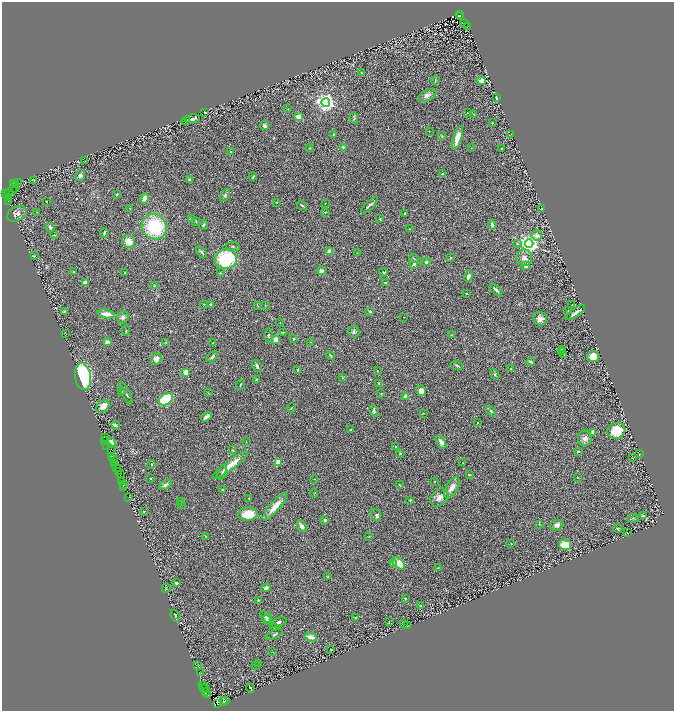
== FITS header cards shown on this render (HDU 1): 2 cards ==
NAXIS1  =                 1344
NAXIS2  =                 1418

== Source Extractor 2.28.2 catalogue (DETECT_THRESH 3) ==
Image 1344 x 1418 px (HDU 1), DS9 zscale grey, zoomed out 1/2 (1 PNG px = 2 x 2 image px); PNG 676 x 713 px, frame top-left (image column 1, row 1418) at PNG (2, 2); each listed source drawn as its Kron ellipse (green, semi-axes under 4 px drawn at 4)
Background 0.113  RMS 0.018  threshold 0.0544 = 3 sigma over >= 5 px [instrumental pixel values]
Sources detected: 296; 40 cannot appear on this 1/2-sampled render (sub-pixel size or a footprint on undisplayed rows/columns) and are neither listed nor drawn; the other 256 listed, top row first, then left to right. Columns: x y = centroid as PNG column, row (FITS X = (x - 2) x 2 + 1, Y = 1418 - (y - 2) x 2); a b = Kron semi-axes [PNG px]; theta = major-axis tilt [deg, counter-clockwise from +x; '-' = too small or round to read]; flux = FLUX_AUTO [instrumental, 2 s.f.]
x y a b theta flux
460 14 2 1 - 1.4
460 17 3 1 - 2.1
464 24 2 1 - 1.5
468 27 3 1 - 1.3
362 73 3 2 - 3.1
435 80 4 2 - 2.4
481 81 5 4 - 19
427 95 10 5 26 15
497 97 2 2 - 14
326 103 4 4 - 1900
288 109 3 2 - 1.1
205 112 3 1 - 2.2
467 113 3 2 - 1.1
474 114 3 2 - 1.5
298 117 3 2 - 83
354 118 6 3 -84 3.6
192 119 7 4 8 8.7
186 121 4 4 - 3
492 123 4 2 - 1.9
265 126 4 4 - 9.4
429 131 2 1 - 1.2
511 134 2 2 - 1.5
333 135 3 2 - 3.4
442 136 3 3 - 2.8
457 138 12 4 73 48
343 147 4 3 - 4.3
310 148 4 2 - 2.4
471 148 3 2 - 1.1
501 148 3 2 - 2.3
230 151 2 2 - 2.1
85 161 2 1 - 0.89
442 174 3 3 - 4.8
80 175 6 4 72 12
253 177 4 2 - 3.3
34 180 4 2 - 2.8
190 180 3 3 - 7.4
18 183 3 2 - 19
13 184 2 2 - 14
16 184 3 1 - 0.62
14 188 3 2 - 2.9
12 191 2 1 - 3.7
9 193 3 1 - 8.5
6 194 3 2 - 69
117 194 3 2 - 3.5
225 195 7 4 60 7.4
8 198 2 1 - 1.5
144 198 5 4 - 22
9 201 3 2 - 3.7
46 201 3 2 - 1.5
276 202 3 2 - 1.9
325 204 2 1 - 1
302 205 5 2 - 5.9
369 205 11 2 43 7
130 208 3 2 - 1.6
542 209 3 2 - 2
37 212 3 2 - 1.5
325 212 4 3 - 2.8
404 213 3 2 - 2.1
17 214 11 6 26 17
192 219 3 2 - 10
380 219 3 2 - 3.5
196 221 4 2 - 2
492 224 5 3 - 9.9
203 225 5 3 - 3.9
50 227 4 3 - 8.6
154 227 13 12 - 220
409 229 3 2 - 1.4
104 233 5 3 - 5.1
54 235 3 3 - 2.6
537 235 5 5 - 14
129 241 7 6 - 34
529 243 4 4 - 2100
517 244 4 3 - 4.1
233 247 7 3 -4 3.8
330 251 4 3 - 21
201 252 7 2 -50 5.7
357 253 2 1 - 0.91
34 256 3 2 - 2.9
450 258 2 2 - 5.3
524 258 8 7 - 21
226 259 11 10 - 220
414 259 5 2 - 2.2
426 262 5 4 - 5.7
414 264 3 3 - 6.2
526 266 2 2 - 49
321 271 5 3 - 11
74 272 2 2 - 11
383 272 4 3 - 4
125 273 3 2 - 3.2
220 273 3 2 - 2.3
468 276 6 3 75 9.6
85 282 2 2 - 41
386 282 3 2 - 2.8
154 286 4 3 - 3.5
496 290 7 3 -41 10
466 294 2 2 - 2.1
204 304 3 2 - 1.6
211 304 3 3 - 3.6
265 305 3 2 - 1.4
572 305 3 2 - 1.6
258 306 3 2 - 1.5
64 311 3 3 - 2.7
370 311 3 2 - 5.6
568 311 3 2 - 1.8
575 313 11 3 34 15
106 314 9 4 -9 26
123 317 6 5 - 11
404 317 2 1 - 0.86
540 319 7 7 - 19
280 323 2 1 - 0.95
126 331 5 2 - 2.7
283 332 3 2 - 1.8
354 332 6 5 - 8
66 334 2 1 - 0.82
268 335 7 3 -90 5
452 335 2 2 - 1.7
294 339 2 2 - 5.2
276 340 2 2 - 65
107 342 4 3 - 16
166 342 4 2 - 2.6
213 342 3 1 - 1.4
310 342 3 2 - 2.1
562 350 2 1 - 0.15
562 351 2 2 - 2.2
564 354 2 1 - 0.9
330 355 4 2 - 2.4
212 357 7 3 47 7.8
593 357 6 5 - 43
156 359 6 5 - 19
531 362 4 2 - 5.8
457 365 6 2 -20 4.1
257 366 6 3 -64 11
511 369 3 3 - 2.3
297 370 4 2 - 2.8
377 371 2 2 - 1.1
186 372 4 3 - 23
495 374 6 3 -65 4.3
83 377 13 8 -82 370
342 378 3 3 - 2.6
256 379 4 2 - 4.9
379 383 3 3 - 3.9
240 385 5 2 - 3.1
122 391 3 2 - 2.1
421 391 5 5 - 18
126 393 12 2 -63 6.5
208 393 3 2 - 1.4
381 394 2 2 - 1.9
405 397 3 3 - 22
166 399 8 5 33 150
103 406 7 5 39 36
291 408 4 2 - 2.5
374 411 6 4 -68 6.7
491 411 6 3 -48 4.5
423 413 2 2 - 1.4
206 417 6 3 34 12
477 423 2 2 - 6
116 425 4 4 - 5.3
351 430 2 2 - 2.8
616 431 9 8 - 86
593 432 4 3 - 6.9
105 437 2 1 - 0.55
585 438 7 7 - 16
105 440 2 1 - 2.7
246 442 3 2 - 1.5
441 442 7 4 -58 14
111 443 5 3 - 21
107 445 3 2 - 8.1
396 446 4 3 - 2.5
111 449 2 1 - 3.5
232 450 3 3 - 2.9
578 451 3 2 - 2.4
400 453 3 2 - 4
639 454 2 2 - 1.7
111 456 2 1 - 0.57
633 458 2 1 - 0.72
114 459 2 1 - 0.58
278 462 2 2 - 86
463 463 4 2 - 1.5
114 464 2 2 - 10
151 464 4 2 - 2.7
230 465 22 4 37 44
116 468 3 2 - 38
118 471 3 2 - 42
222 472 8 4 72 8.2
120 475 3 1 - 8
469 475 3 2 - 2.3
577 478 2 2 - 1.1
150 479 2 2 - 3.3
315 479 2 1 - 0.89
121 480 2 1 - 54
434 482 3 2 - 1.8
123 485 3 2 - 62
165 485 7 4 29 7.7
399 485 3 2 - 2.4
124 488 2 1 - 23
452 488 11 5 59 30
223 489 4 2 - 2.1
314 493 4 2 - 1.8
128 497 3 1 - 5.5
439 498 10 7 44 23
249 499 2 2 - 3.3
410 500 4 3 - 3.5
180 501 2 1 - 0.86
181 504 3 2 - 1
275 507 17 5 48 41
144 511 2 2 - 1.9
248 514 9 6 1 56
376 515 6 5 - 7
643 516 4 3 - 4.9
633 518 6 3 7 3.8
325 520 3 3 - 6.3
539 524 4 2 - 2
557 525 7 5 18 11
301 526 6 4 -65 14
618 529 5 3 - 3.3
627 533 3 1 - 2.2
206 536 2 2 - 1.2
368 537 3 2 - 1.6
511 544 2 2 - 1.4
565 545 6 5 - 57
399 563 8 4 -44 38
393 564 4 4 - 9.8
438 568 3 2 - 1.7
328 577 3 2 - 4.6
176 583 4 3 - 4.9
166 588 5 2 - 2.2
266 588 5 3 - 9.5
405 598 2 2 - 6.6
258 600 4 3 - 2.9
420 606 4 2 - 1.7
175 616 6 2 -69 3.3
266 617 7 3 -39 6.6
356 617 2 2 - 2.7
267 620 5 4 - 6
278 622 9 4 26 10
389 622 3 1 - 1.4
403 623 2 1 - 0.82
407 626 3 2 - 1.5
274 628 3 2 - 1.9
275 634 8 3 27 5.3
311 637 6 3 -14 33
331 649 3 1 - 1.2
273 652 2 1 - 0.93
259 663 2 1 - 1
198 665 2 2 - 1.2
256 665 3 2 - 1.6
201 673 4 2 - 1.7
203 685 4 2 - 31
204 688 2 2 - 74
250 688 4 1 - 2.4
206 689 3 1 - 29
205 691 3 2 - 26
207 695 4 3 - 54
225 700 2 1 - 8.7
223 702 2 1 - 7.5
217 703 3 2 - 27
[40 sub-pixel or undisplayed-footprint detections neither listed nor drawn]